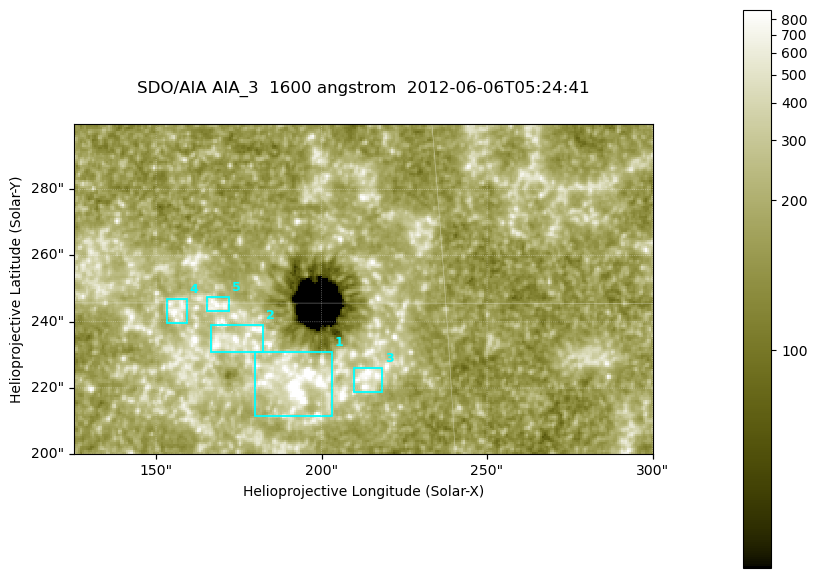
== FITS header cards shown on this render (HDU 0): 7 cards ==
TELESCOP= 'SDO/AIA '
INSTRUME= 'AIA_3   '
WAVELNTH=                 1600
WAVEUNIT= 'angstrom'
DATE-OBS= '2012-06-06T05:24:41.13'
CTYPE1  = 'HPLN-TAN'
CTYPE2  = 'HPLT-TAN'

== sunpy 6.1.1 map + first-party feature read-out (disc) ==
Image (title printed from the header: SDO/AIA AIA_3  1600 angstrom  2012-06-06T05:24:41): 287 x 164 px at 0.609 arcsec/px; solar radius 946 arcsec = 1552 px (partial field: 0.6% of the solar disc is inside the frame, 100% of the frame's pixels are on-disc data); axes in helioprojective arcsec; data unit not stated in the header (colour bar unlabelled)
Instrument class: DISC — disc imager (sunpy class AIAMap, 1600 A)
Bright regions (active regions / flare kernels): reference = the on-disc median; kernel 3 px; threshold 5 sigma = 298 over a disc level ~178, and >= 1.15x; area >= 47 px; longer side >= 3 px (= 1.8 arcsec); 5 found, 5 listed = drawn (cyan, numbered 1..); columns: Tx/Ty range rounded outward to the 2 arcsec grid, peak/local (2 s.f.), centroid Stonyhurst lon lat
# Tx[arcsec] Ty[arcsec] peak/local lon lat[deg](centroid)
1 180..204 210..232 17 +12 +14
2 166..184 230..240 4.8 +11 +14
3 210..220 218..226 5.3 +13 +14
4 152..160 238..248 4.7 +10 +15
5 164..172 242..248 4.3 +11 +15